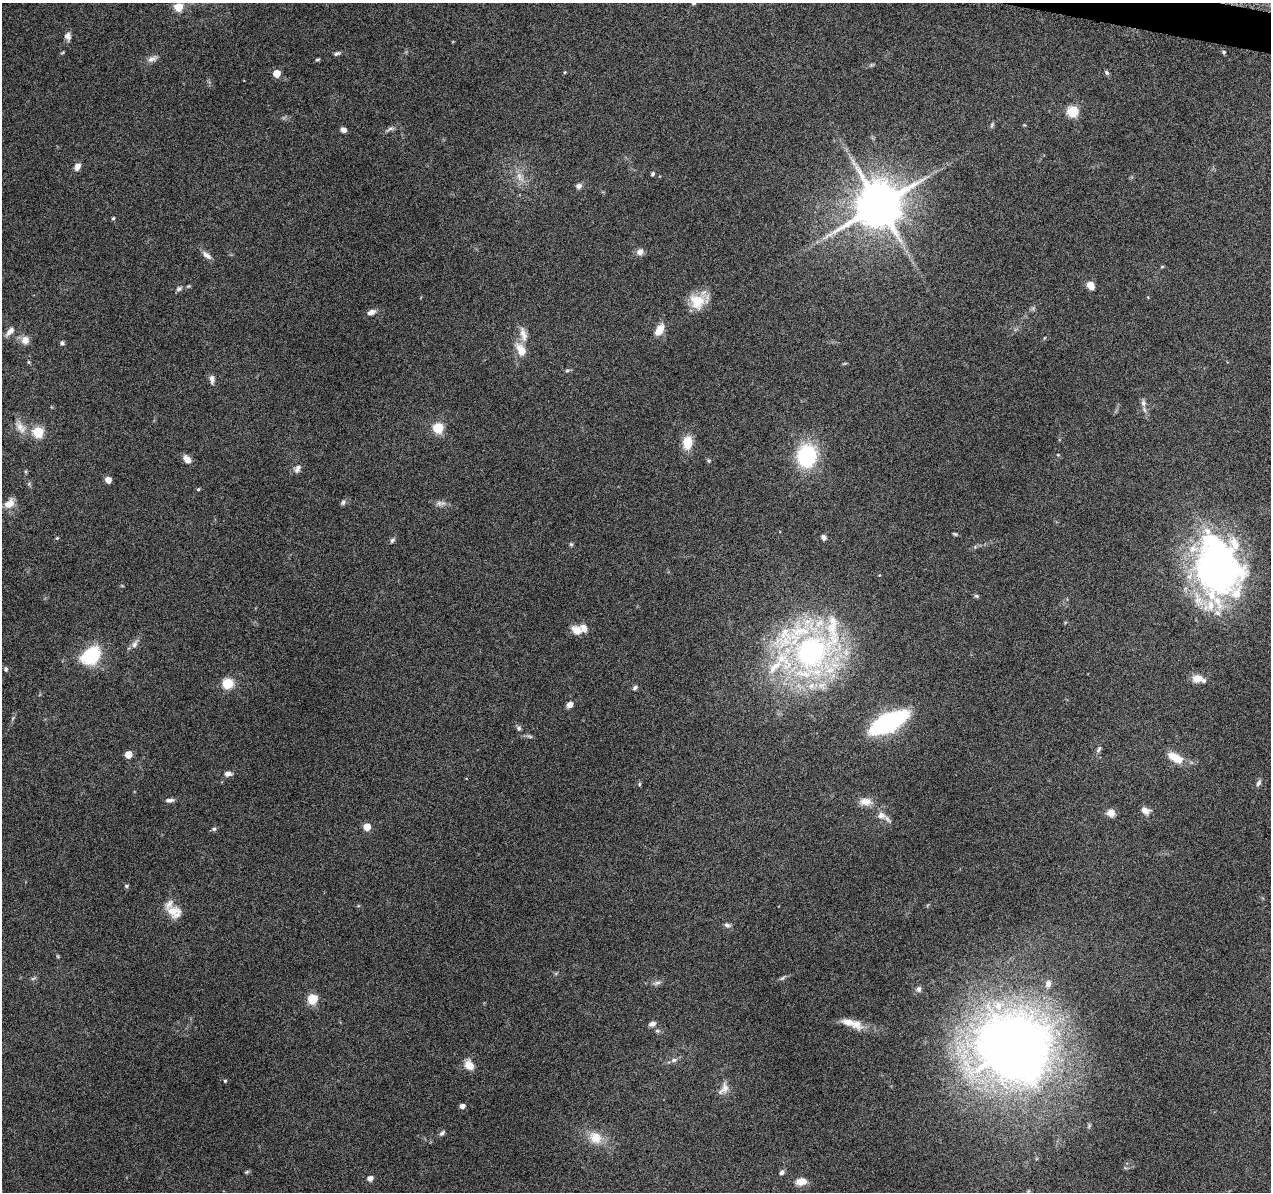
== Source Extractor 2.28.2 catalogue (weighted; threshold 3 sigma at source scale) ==
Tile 10 of 4 x 4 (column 2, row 3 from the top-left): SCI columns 1294-2562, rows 1494-2683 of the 5116 x 5307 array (HDU 1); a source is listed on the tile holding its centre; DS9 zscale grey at full resolution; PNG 1273 x 1194 px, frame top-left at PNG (2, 3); no overlay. Shown black and unused: <1% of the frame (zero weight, under 9 of 18 exposures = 2% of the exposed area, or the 3 px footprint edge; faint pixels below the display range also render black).
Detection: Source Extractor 2.28.2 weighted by HDU 2 'WHT'; one run over the whole footprint, this tile lists its part. Background 0.116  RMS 0.0038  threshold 0.0155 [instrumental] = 3 sigma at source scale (4.09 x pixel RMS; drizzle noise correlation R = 1.36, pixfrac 0.8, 0.0396/0.0396 arcsec/px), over >= 5 px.
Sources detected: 116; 1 inside a brighter object's white glare — not listed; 8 inside a brighter listed object's ellipse — not listed separately; the other 107 listed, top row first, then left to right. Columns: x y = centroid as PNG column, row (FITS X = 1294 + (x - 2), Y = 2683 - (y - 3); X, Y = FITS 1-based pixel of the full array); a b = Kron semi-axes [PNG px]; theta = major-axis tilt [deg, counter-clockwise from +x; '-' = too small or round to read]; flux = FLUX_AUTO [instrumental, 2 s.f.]
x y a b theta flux
178 7 5 5 - 11
68 36 10 8 -80 1.5
1224 52 4 3 - 0.51
337 53 9 5 20 0.76
152 59 15 7 21 1.7
317 59 7 3 9 0.43
871 65 5 5 - 0.48
276 73 5 5 - 5.9
1107 73 7 5 -58 0.72
1072 111 5 5 - 27
992 125 8 5 69 0.59
390 129 11 5 15 0.99
344 130 6 5 - 1.4
77 166 9 6 61 2.1
653 174 5 4 - 0.63
520 177 16 6 -61 2.6
579 186 7 6 - 1.5
879 205 13 12 - 1700
113 218 4 4 - 0.48
640 252 9 8 - 1.7
207 255 15 6 -38 1.8
1162 267 5 3 - 0.32
1091 286 8 6 -64 3.9
179 289 8 6 38 0.93
697 301 20 18 -43 8
371 312 10 6 19 1.7
659 330 12 7 59 4.6
10 332 16 7 47 2
523 334 23 8 -77 3.1
25 340 11 11 - 2.7
62 343 6 5 - 0.7
521 350 17 10 -61 4.6
28 362 6 4 -89 0.39
845 363 6 4 19 0.4
567 371 6 4 1 0.52
212 379 11 6 -86 1.5
1143 403 10 6 -83 1.4
20 427 21 10 -50 3.9
438 428 5 5 - 26
38 432 6 5 - 25
688 443 13 9 86 6.9
807 456 19 16 82 31
187 459 8 6 -50 3.2
297 469 12 7 61 1.5
108 480 5 5 - 3.7
198 489 4 3 - 0.45
343 502 7 5 70 0.76
9 503 15 10 35 3.4
439 503 9 7 -15 1.3
955 534 5 4 - 0.48
824 537 6 5 - 1
57 538 4 4 - 0.38
392 540 7 5 46 0.75
571 544 5 5 - 0.47
1215 568 67 47 -82 130
976 596 7 4 -20 0.5
577 630 14 10 -28 3.5
135 644 11 7 61 1.6
811 649 63 60 32 110
91 655 17 12 39 25
6 669 6 4 89 0.61
1197 679 13 8 12 3.3
228 683 10 9 - 6.7
635 688 7 5 42 0.77
570 705 7 6 - 1.7
888 722 21 9 26 110
519 728 6 6 - 0.74
530 736 9 4 -9 0.69
1099 749 10 5 62 0.84
128 755 5 5 - 5
1175 758 17 9 -31 6.2
228 774 9 6 -1 1.5
1258 783 9 5 54 0.87
639 784 6 4 89 0.43
170 800 10 5 4 1.1
865 801 17 10 -2 3.3
1145 811 11 8 -29 2.1
1111 813 10 8 -4 2.4
881 815 11 9 0 2.3
367 827 5 5 - 5.9
214 829 6 5 - 0.66
126 886 6 4 -1 0.52
174 912 21 14 -34 5.6
727 925 8 6 -18 0.98
33 978 7 4 20 0.56
782 978 9 4 35 0.68
657 983 11 5 18 1.1
1048 984 10 7 81 1.9
919 989 7 6 - 1
312 999 11 11 - 5
998 1006 14 12 -8 6.2
848 1022 19 9 -12 3.9
652 1024 7 5 27 1.6
657 1031 6 5 - 0.6
1014 1048 31 29 -29 750
674 1060 9 6 10 1.1
469 1065 11 8 -55 3.9
225 1081 4 3 - 0.44
724 1089 18 9 52 2.8
462 1106 4 4 - 1.9
1089 1126 6 4 47 0.5
442 1133 8 5 41 0.81
595 1137 18 14 -39 6
247 1172 7 5 22 0.47
782 1172 7 6 - 1
370 1178 5 4 - 2.3
801 1181 12 8 4 3.7